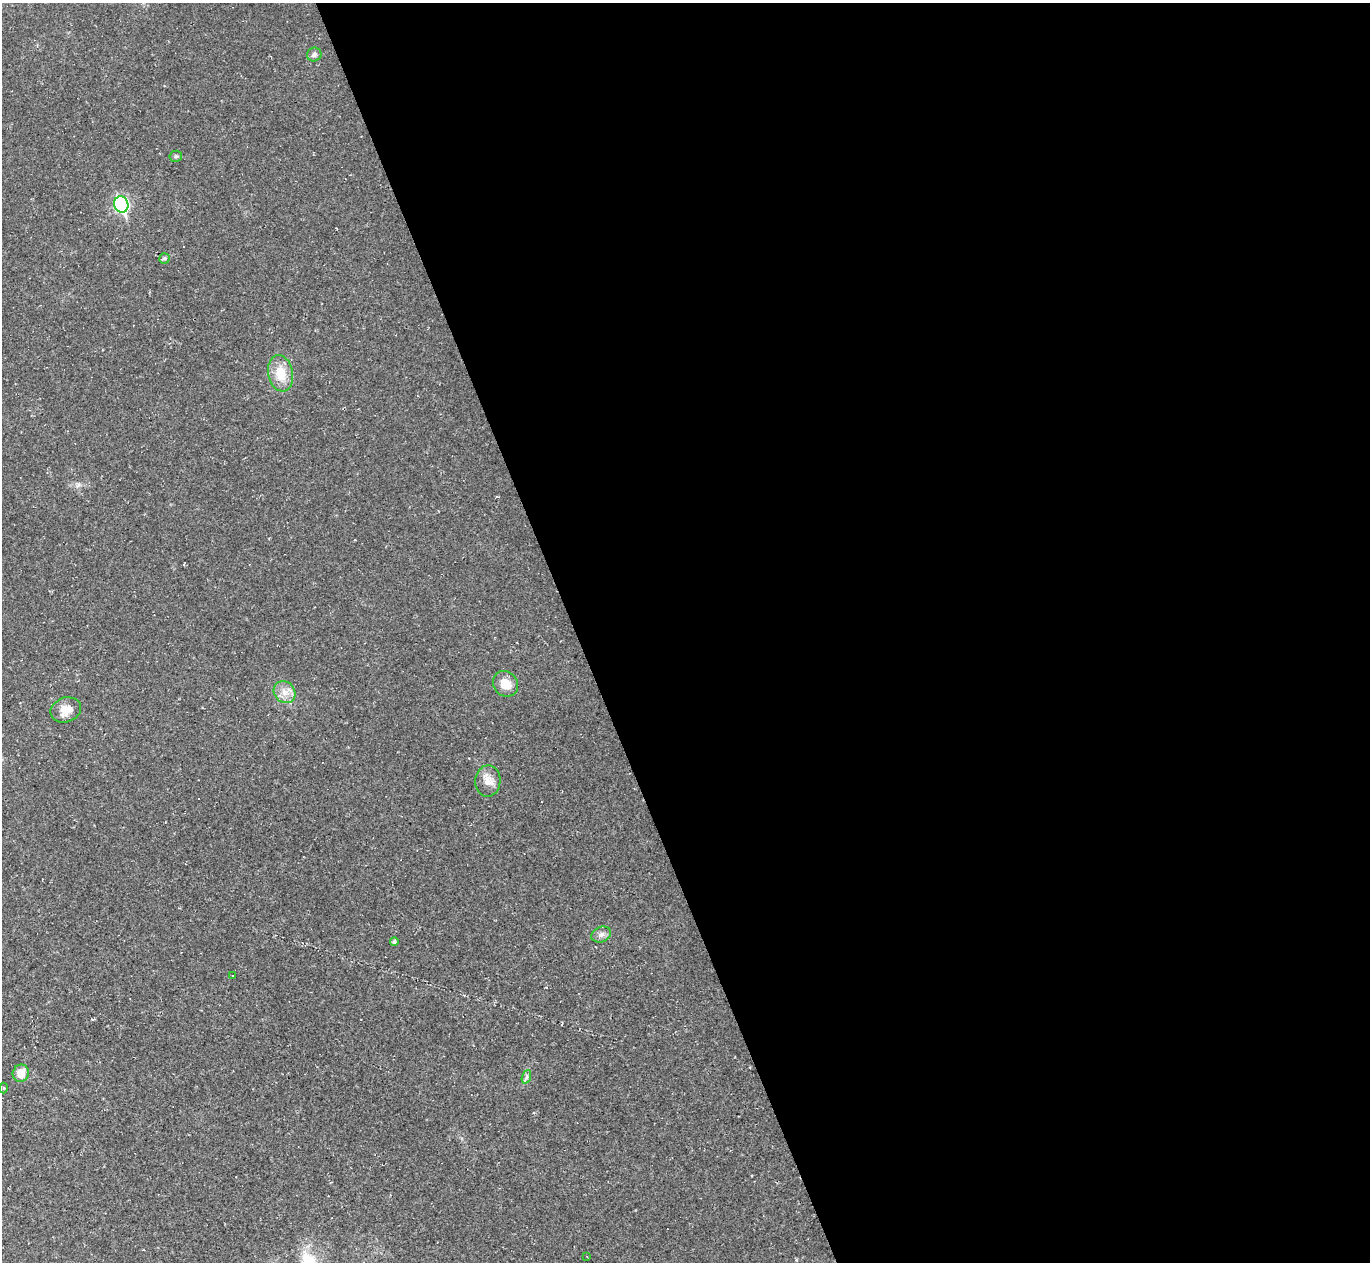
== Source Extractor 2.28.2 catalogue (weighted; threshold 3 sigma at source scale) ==
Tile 8 of 4 x 4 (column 4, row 2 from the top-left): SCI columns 4106-5473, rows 2793-4052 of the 5473 x 5459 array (HDU 1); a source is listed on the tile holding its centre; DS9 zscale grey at full resolution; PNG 1372 x 1264 px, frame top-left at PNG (2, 3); each listed source drawn as its Kron ellipse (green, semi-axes under 4 px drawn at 4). Shown black and unused: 58% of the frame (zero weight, under 2 of 3 exposures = <1% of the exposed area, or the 3 px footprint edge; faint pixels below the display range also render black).
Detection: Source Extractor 2.28.2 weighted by HDU 2 'WHT'; one run over the whole footprint, this tile lists its part. Background 0.0498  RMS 0.0071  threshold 0.0321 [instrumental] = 3 sigma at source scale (4.5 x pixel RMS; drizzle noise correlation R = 1.50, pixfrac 1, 0.05/0.05 arcsec/px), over >= 5 px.
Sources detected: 17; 1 cosmic-ray / hot-pixel residue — neither listed nor drawn; the other 16 listed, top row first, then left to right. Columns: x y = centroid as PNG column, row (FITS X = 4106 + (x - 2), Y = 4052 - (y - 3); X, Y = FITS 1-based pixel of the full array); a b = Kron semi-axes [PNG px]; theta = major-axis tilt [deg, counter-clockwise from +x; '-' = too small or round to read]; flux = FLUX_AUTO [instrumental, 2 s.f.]
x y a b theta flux
314 55 7 6 - 2.2
176 156 6 5 - 1.2
121 204 8 7 - 110
164 258 5 5 - 1.4
281 373 18 12 -79 14
505 684 13 12 - 9.7
285 692 12 10 -46 6.5
66 710 16 12 21 8.3
488 781 15 12 88 7.3
601 935 10 7 21 3.1
394 941 4 4 - 1.4
233 976 3 3 - 1.6
21 1073 9 8 - 7.6
526 1077 7 4 71 1.6
4 1088 5 3 - 0.68
587 1257 4 2 - 0.42